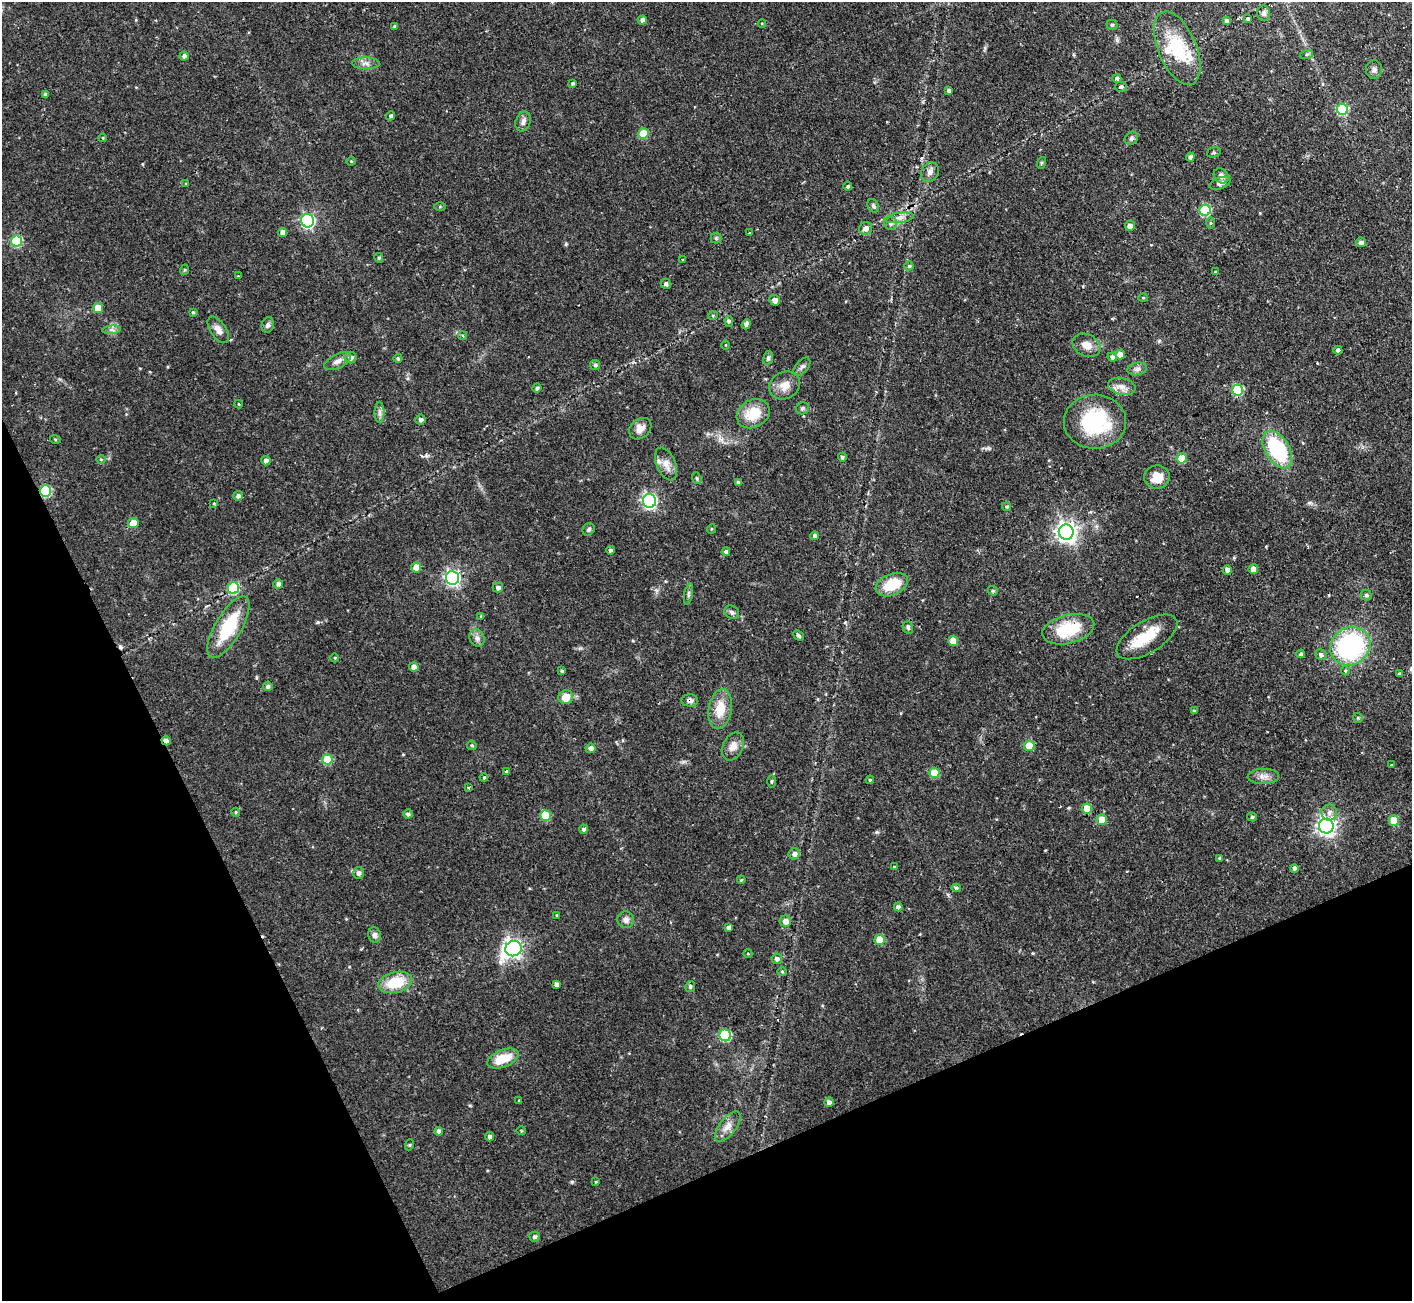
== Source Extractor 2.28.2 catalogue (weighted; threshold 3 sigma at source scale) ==
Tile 14 of 4 x 4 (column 2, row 4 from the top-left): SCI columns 1411-2820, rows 148-1446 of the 5641 x 5624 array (HDU 1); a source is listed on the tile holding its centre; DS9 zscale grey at full resolution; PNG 1414 x 1303 px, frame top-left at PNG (2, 2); each listed source drawn as its Kron ellipse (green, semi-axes under 4 px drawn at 4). Shown black and unused: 22% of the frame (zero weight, under 2 of 3 exposures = <1% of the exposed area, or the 3 px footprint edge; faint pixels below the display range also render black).
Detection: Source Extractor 2.28.2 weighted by HDU 2 'WHT'; one run over the whole footprint, this tile lists its part. Background 0.0722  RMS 0.0059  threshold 0.0263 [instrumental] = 3 sigma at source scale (4.5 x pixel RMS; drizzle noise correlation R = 1.50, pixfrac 1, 0.05/0.05 arcsec/px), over >= 5 px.
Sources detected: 205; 1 inside a brighter object's white glare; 2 cosmic-ray / hot-pixel residue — neither listed nor drawn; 3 inside a brighter listed object's ellipse — not listed separately; the other 199 listed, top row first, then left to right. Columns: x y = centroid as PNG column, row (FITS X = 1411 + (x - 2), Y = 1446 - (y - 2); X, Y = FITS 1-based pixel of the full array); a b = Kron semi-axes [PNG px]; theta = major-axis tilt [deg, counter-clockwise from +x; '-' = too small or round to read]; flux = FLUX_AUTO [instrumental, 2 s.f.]
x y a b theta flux
1263 13 7 6 - 1.6
1248 19 4 3 - 0.75
642 20 5 4 - 2.4
1227 21 4 3 - 1.2
762 23 4 3 - 0.57
1112 25 5 5 - 0.8
395 26 4 3 - 1
1177 48 39 19 -67 31
1306 55 7 3 19 0.89
184 56 4 4 - 1.8
366 63 14 6 -1 2.8
1374 69 9 8 - 2.2
1117 78 4 4 - 1.7
573 83 3 3 - 1
1121 87 6 5 - 1.5
949 90 4 4 - 1.6
45 94 4 4 - 1.4
1342 109 5 5 - 34
391 116 4 4 - 1.5
523 121 10 7 70 2.7
643 134 5 5 - 17
103 138 4 3 - 0.48
1131 138 7 6 - 1.4
1214 152 7 5 16 0.98
1190 157 4 4 - 2
351 161 4 4 - 0.61
1041 163 6 4 71 0.79
930 172 10 8 56 2.9
1221 176 8 6 -47 2.7
186 183 4 2 - 0.42
1220 183 11 5 21 2.4
848 186 4 4 - 1.1
440 206 5 4 - 0.61
873 206 7 5 -61 1.4
1205 210 5 5 - 38
899 218 15 5 8 2.8
307 221 6 6 - 110
891 223 6 6 - 1.8
1210 223 6 4 90 0.76
1130 226 5 4 - 3.3
866 228 7 6 - 3.2
283 232 4 4 - 3.6
750 232 3 3 - 1.7
716 238 5 5 - 0.91
17 241 5 5 - 39
1361 242 5 4 - 2.1
379 258 5 4 - 1
683 260 3 2 - 1.1
909 266 4 4 - 0.92
184 270 5 3 - 0.69
1215 272 3 3 - 0.62
238 276 3 3 - 0.43
666 284 5 5 - 1.7
1143 298 5 3 - 0.47
775 300 6 5 - 2.7
98 308 5 5 - 7.9
193 312 3 3 - 0.74
713 315 5 3 - 0.67
729 321 5 4 - 1.1
746 324 5 4 - 2.3
268 325 8 6 70 1.6
112 330 9 4 6 1.5
218 330 15 8 -56 3.8
462 336 4 4 - 0.99
726 345 5 3 - 0.51
1086 345 14 11 -27 5.3
1338 350 4 4 - 2.1
1120 355 5 5 - 4.5
351 357 6 6 - 2.2
1112 357 5 4 - 2
398 358 4 4 - 1.1
768 358 7 5 80 1.3
338 361 14 7 26 3.5
595 365 5 5 - 1.3
802 367 11 6 49 1.9
1137 369 10 6 11 2
784 385 16 13 28 6.6
1122 386 14 8 -13 4.3
537 388 4 4 - 1.3
1238 390 5 5 - 36
239 404 4 3 - 0.45
802 408 7 6 - 1.2
380 412 10 5 -90 1.9
753 414 17 13 29 14
420 419 5 5 - 1.8
1095 422 31 27 1 45
640 429 12 9 41 4.9
55 439 5 3 - 0.58
1277 450 21 12 -59 49
842 457 4 4 - 1.3
1181 458 5 5 - 10
101 459 5 3 - 0.59
266 461 4 4 - 3.1
666 464 17 9 -67 5.1
1157 477 13 11 6 8.5
697 478 6 4 -68 0.96
738 482 4 3 - 1.5
45 491 6 5 - 42
238 496 5 4 - 1.8
649 501 7 6 - 140
214 503 4 3 - 0.52
1006 507 4 4 - 0.84
133 523 5 5 - 9.6
589 529 6 5 - 1.2
711 529 5 3 - 0.53
1066 532 7 7 - 340
814 536 4 4 - 1.6
610 550 4 4 - 1.1
726 552 4 4 - 1.6
416 567 5 5 - 7.5
1253 569 5 5 - 5.2
1227 570 4 4 - 2.3
452 578 7 6 - 160
278 584 5 5 - 1.8
892 585 17 10 24 18
233 588 6 5 - 35
498 588 5 5 - 2
993 591 5 4 - 1
688 594 11 4 79 1.4
1366 595 5 5 - 0.93
732 612 8 6 -32 1.7
481 616 3 3 - 0.52
228 627 35 13 60 32
908 627 6 5 - 1.2
1068 629 26 14 14 25
799 636 6 4 -43 1.1
1147 637 34 16 31 18
477 638 9 7 -64 2.4
953 641 5 5 - 8.5
1350 646 20 18 34 88
1301 654 4 4 - 1.4
1321 654 6 5 - 1.5
335 658 4 3 - 0.55
414 667 5 4 - 4.4
562 671 3 3 - 0.79
1345 671 5 4 - 0.75
1399 674 3 3 - 0.83
268 686 5 5 - 1.6
566 697 7 7 - 8
690 700 8 6 0 2
720 709 20 11 79 12
1194 711 4 3 - 0.55
1358 718 5 5 - 0.73
166 741 4 4 - 3.3
472 745 5 4 - 0.79
733 746 15 10 65 4.8
1029 746 5 5 - 11
590 748 5 5 - 2.6
327 759 5 5 - 19
1391 765 4 2 - 0.39
507 771 4 4 - 1.5
934 773 5 5 - 17
1263 776 15 7 1 3.8
484 777 4 3 - 0.72
870 780 4 4 - 0.67
772 781 6 3 89 0.77
468 787 3 3 - 0.9
1087 809 5 5 - 12
236 812 4 4 - 0.78
1329 812 8 7 - 2.4
408 814 4 4 - 1.3
545 815 5 5 - 22
1252 817 5 4 - 1.1
1102 820 5 5 - 9.2
1394 820 5 5 - 13
1326 826 7 7 - 270
584 829 4 4 - 1.3
794 854 6 5 - 2.3
1220 858 4 3 - 0.93
894 867 3 3 - 0.45
1294 868 4 4 - 2.5
359 873 6 5 - 2.2
741 880 4 3 - 0.57
956 888 4 4 - 0.98
898 907 4 4 - 2.5
557 915 3 3 - 0.61
626 920 8 8 - 2.8
785 921 6 5 - 3.4
729 928 4 4 - 2.5
375 935 8 6 -76 1.9
880 940 5 5 - 18
513 949 8 7 - 230
748 954 4 3 - 0.53
777 959 5 5 - 1.8
782 972 5 4 - 0.79
395 982 17 10 13 18
556 984 4 4 - 2.2
690 986 5 5 - 1.2
725 1035 6 5 - 40
503 1059 16 8 21 14
519 1101 3 3 - 0.62
829 1102 5 4 - 2.2
728 1126 18 8 52 4.7
439 1131 4 4 - 1.7
521 1131 4 4 - 0.58
489 1137 4 4 - 1.7
409 1145 6 3 70 0.64
596 1182 4 3 - 0.58
534 1237 5 5 - 1.5
Overlapping masked pixels (flux is a lower limit): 3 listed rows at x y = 45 491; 690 700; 166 741
Unlisted compact peaks at least as high as the median listed source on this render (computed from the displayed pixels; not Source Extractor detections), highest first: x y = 877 832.